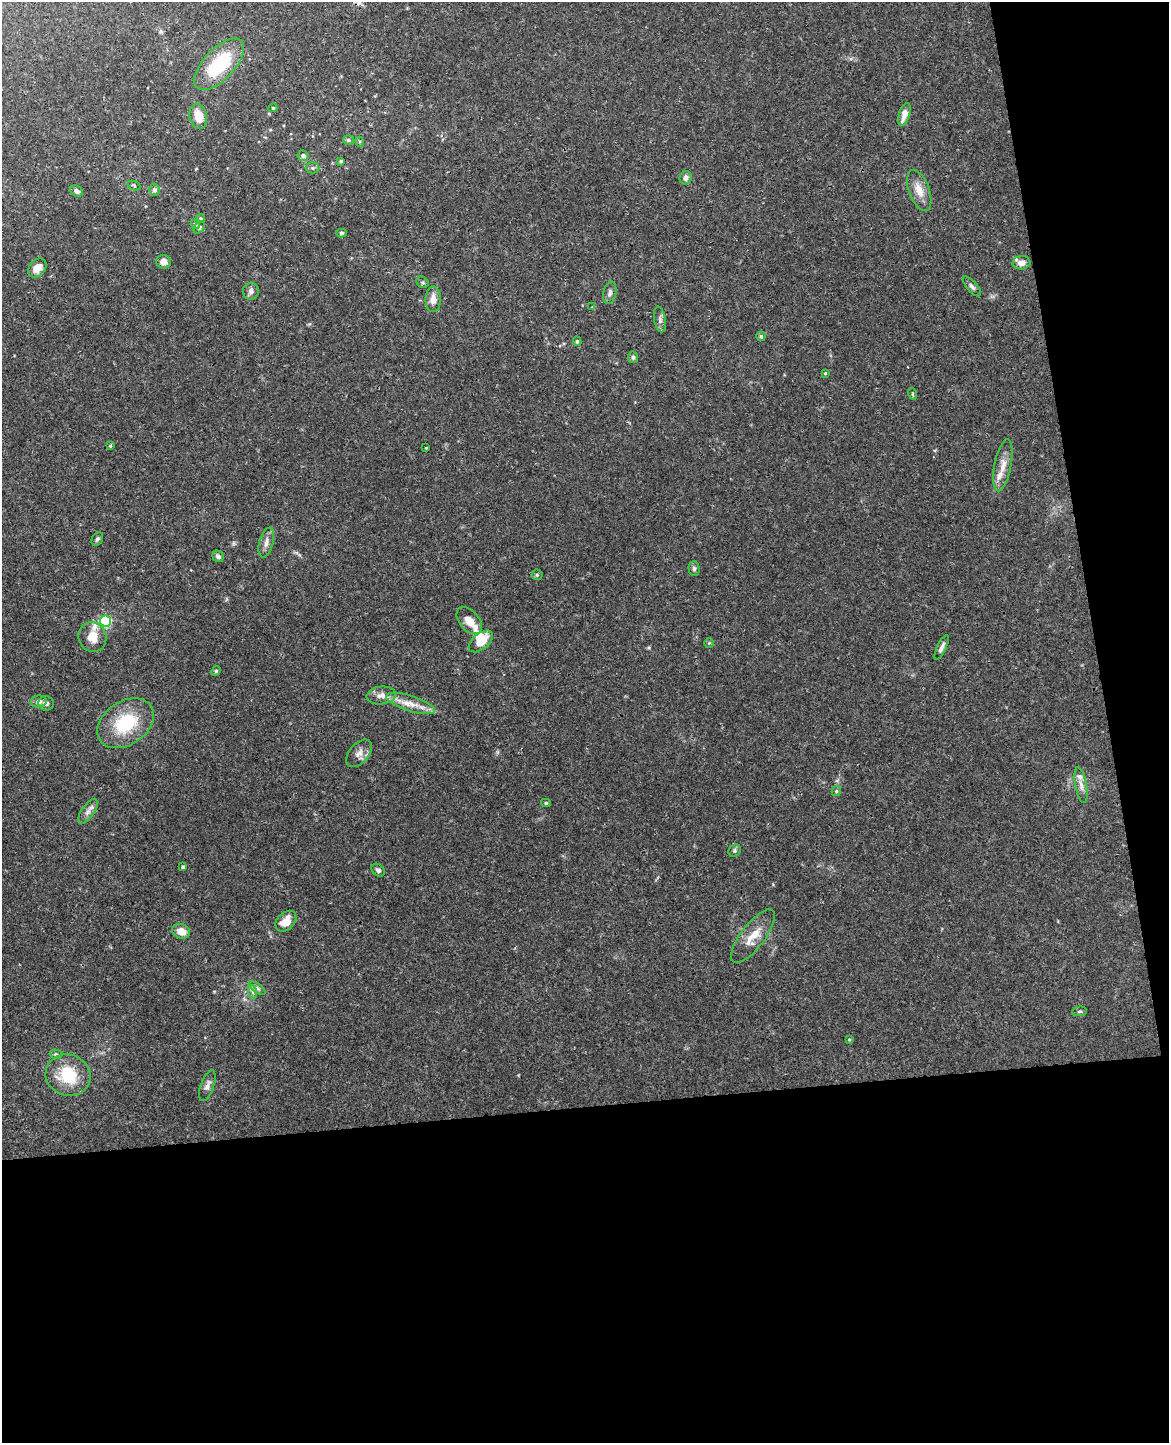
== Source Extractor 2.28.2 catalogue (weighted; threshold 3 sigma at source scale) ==
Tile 12 of 4 x 3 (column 4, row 3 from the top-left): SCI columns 3560-4726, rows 144-1584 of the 4785 x 4718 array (HDU 1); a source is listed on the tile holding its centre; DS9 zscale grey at full resolution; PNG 1171 x 1445 px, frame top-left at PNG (2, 2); each listed source drawn as its Kron ellipse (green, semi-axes under 4 px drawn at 4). Shown black and unused: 29% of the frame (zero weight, under 3 of 4 exposures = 6% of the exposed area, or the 3 px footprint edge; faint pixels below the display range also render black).
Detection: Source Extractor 2.28.2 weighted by HDU 2 'WHT'; one run over the whole footprint, this tile lists its part. Background 0.0427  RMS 0.003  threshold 0.0134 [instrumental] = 3 sigma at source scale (4.5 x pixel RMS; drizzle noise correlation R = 1.50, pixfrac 1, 0.05/0.05 arcsec/px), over >= 5 px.
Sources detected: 77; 1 inside a brighter object's white glare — neither listed nor drawn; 5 inside a brighter listed object's ellipse — not listed separately; the other 71 listed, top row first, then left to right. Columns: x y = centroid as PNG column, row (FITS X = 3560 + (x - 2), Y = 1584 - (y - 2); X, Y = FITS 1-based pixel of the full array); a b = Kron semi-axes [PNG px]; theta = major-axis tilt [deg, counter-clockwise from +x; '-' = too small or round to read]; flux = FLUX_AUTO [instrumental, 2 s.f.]
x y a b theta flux
219 64 32 15 47 18
273 108 5 4 - 0.37
904 114 12 5 73 3
198 116 13 8 -77 4.6
348 140 5 5 - 0.78
360 142 5 3 - 0.36
303 156 5 5 - 1.1
341 161 3 3 - 0.39
313 168 7 5 0 0.7
686 178 7 6 - 1.3
134 186 7 4 -23 0.41
155 190 6 5 - 1
919 190 21 10 -70 3.8
76 191 7 5 -28 1.2
201 218 4 4 - 0.38
195 224 5 4 - 0.53
199 227 7 5 53 0.58
341 233 5 4 - 0.53
164 262 7 7 - 1.6
1021 263 9 6 4 1.9
37 268 11 7 46 2.7
422 282 6 5 - 0.52
972 287 12 5 -49 0.86
251 291 8 8 - 1.1
610 293 11 6 78 1
433 299 12 8 -90 2.7
592 307 4 4 - 0.24
660 320 13 5 -81 1.1
761 336 5 4 - 0.59
577 341 5 4 - 0.51
633 357 5 5 - 0.61
825 373 4 3 - 0.3
913 394 6 3 -71 0.33
110 446 4 3 - 0.4
426 448 3 2 - 0.21
1003 465 26 8 79 3.4
97 539 7 5 60 0.67
266 543 15 7 75 1.8
218 556 6 5 - 1
694 569 7 5 -88 0.65
537 575 5 5 - 0.42
106 621 5 5 - 36
469 621 16 10 -49 2.9
92 637 15 13 -66 4.4
481 641 14 8 38 5.2
709 643 5 4 - 0.38
942 647 13 4 64 1.1
216 671 5 4 - 0.43
381 695 15 9 7 2.1
39 701 8 6 9 1.2
46 703 8 7 - 1.1
411 704 25 7 -18 4
126 723 31 21 35 16
359 753 16 9 49 2.1
1081 785 18 5 -79 1.9
836 791 5 4 - 0.38
546 803 5 4 - 0.39
88 811 14 6 54 1.5
735 851 7 5 46 0.59
183 867 4 4 - 0.46
378 870 7 5 -42 0.87
286 921 12 8 44 3.8
181 931 9 7 -16 3
753 936 32 12 53 5.7
257 988 9 4 -35 0.78
253 992 7 4 -71 0.73
1080 1011 7 4 6 0.51
849 1040 3 3 - 0.3
56 1054 6 4 -19 0.5
68 1075 22 20 -19 11
207 1086 16 6 70 1.5